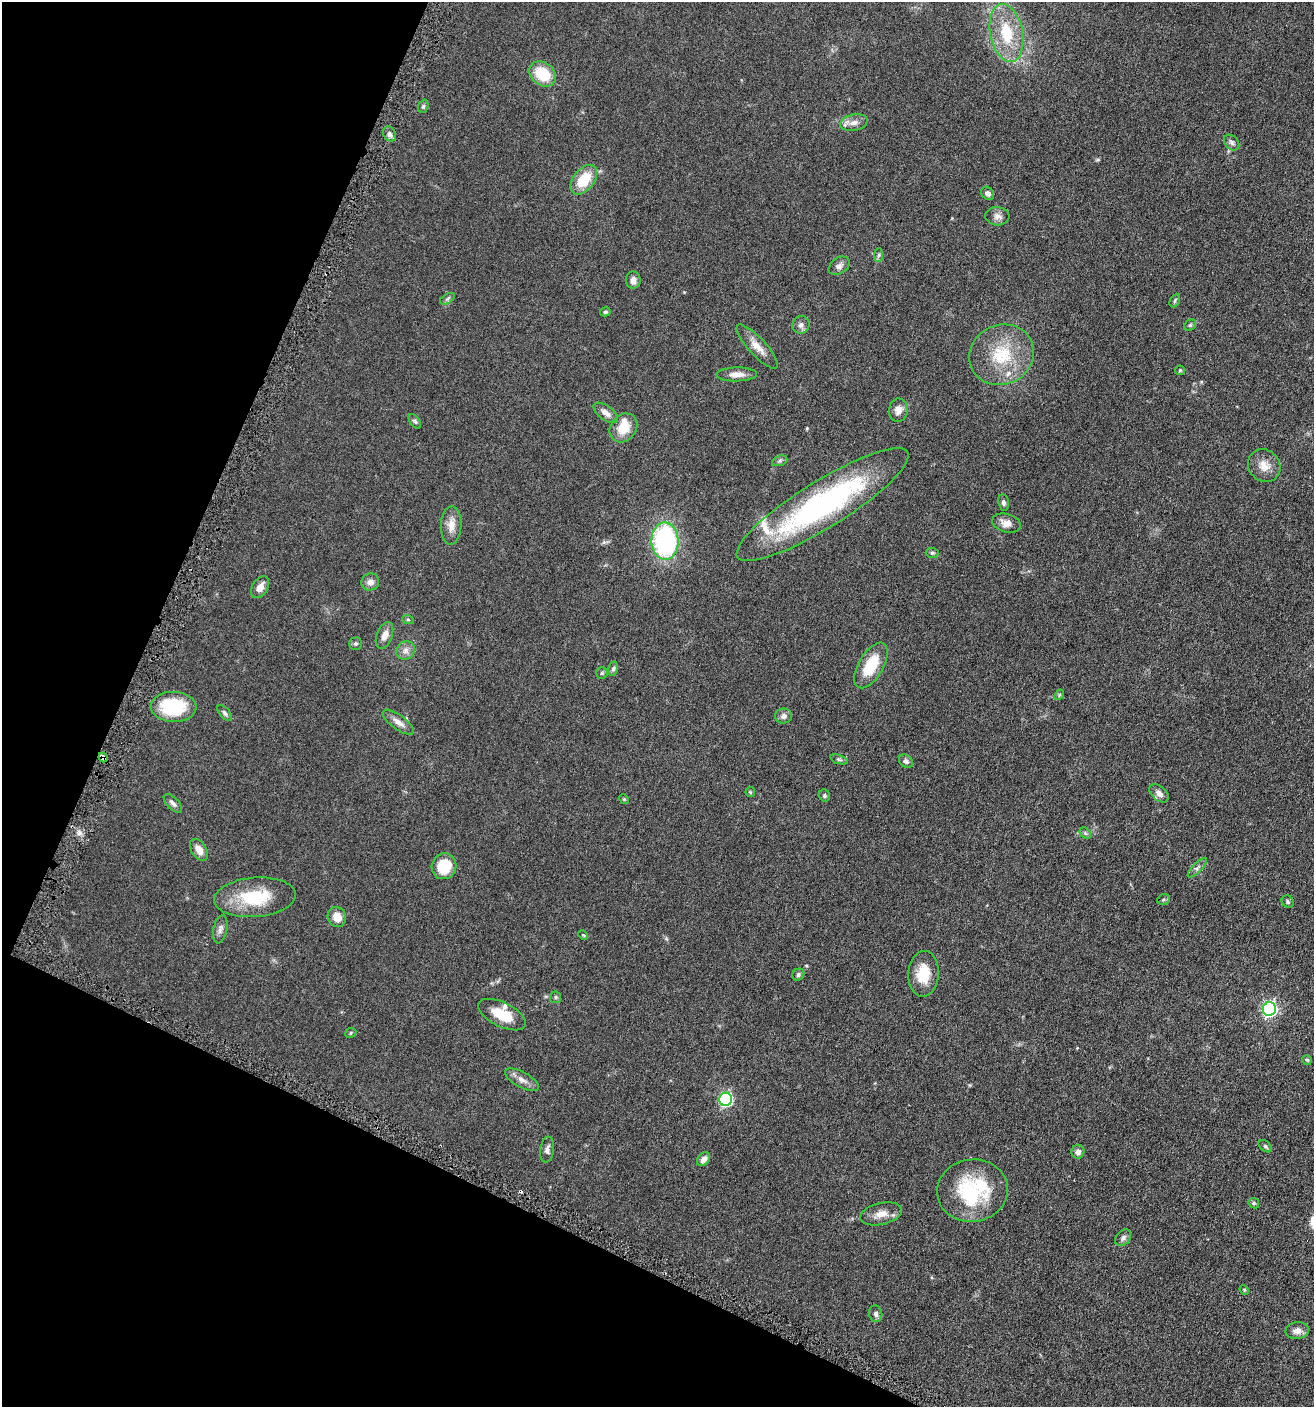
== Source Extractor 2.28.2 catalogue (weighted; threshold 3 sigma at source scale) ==
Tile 9 of 4 x 4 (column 1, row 3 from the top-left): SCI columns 139-1450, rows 1420-2824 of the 5662 x 5646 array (HDU 1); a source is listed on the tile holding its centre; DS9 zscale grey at full resolution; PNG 1316 x 1409 px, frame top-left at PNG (2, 2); each listed source drawn as its Kron ellipse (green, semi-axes under 4 px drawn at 4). Shown black and unused: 23% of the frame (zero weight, under 3 of 6 exposures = <1% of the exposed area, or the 3 px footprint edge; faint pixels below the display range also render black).
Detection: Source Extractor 2.28.2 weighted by HDU 2 'WHT'; one run over the whole footprint, this tile lists its part. Background 0.0496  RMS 0.0059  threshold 0.0241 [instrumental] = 3 sigma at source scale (4.09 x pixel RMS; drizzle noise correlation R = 1.36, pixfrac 0.8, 0.05/0.05 arcsec/px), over >= 5 px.
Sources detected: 90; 1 cosmic-ray / hot-pixel residue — neither listed nor drawn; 4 inside a brighter listed object's ellipse — not listed separately; the other 85 listed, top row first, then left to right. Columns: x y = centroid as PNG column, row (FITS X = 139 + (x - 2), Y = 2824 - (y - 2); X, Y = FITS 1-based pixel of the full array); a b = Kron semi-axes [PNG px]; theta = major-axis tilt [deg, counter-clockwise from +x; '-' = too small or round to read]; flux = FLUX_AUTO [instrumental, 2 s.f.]
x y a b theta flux
1006 33 29 16 -79 22
543 74 14 11 -38 17
423 106 7 5 68 0.82
854 123 14 8 11 3.3
390 134 8 6 -61 1.8
1232 143 9 6 -47 1.6
584 180 17 10 51 15
988 193 7 5 -48 1.7
997 216 12 9 -4 2.6
879 255 7 4 88 0.88
839 266 11 8 35 2.2
633 280 8 7 - 2.9
447 299 8 4 31 0.95
1175 301 7 4 63 0.94
605 312 5 4 - 0.86
801 325 9 8 - 2.1
1190 325 6 5 - 0.82
757 347 29 8 -47 5.8
1002 355 33 29 23 26
1180 370 5 4 - 0.55
737 374 20 7 1 4.3
898 410 12 9 83 3.5
606 413 14 7 -36 3.3
415 421 8 4 -52 0.97
623 428 15 12 51 10
780 461 8 5 20 1
1264 466 17 15 -48 6.1
1003 502 8 5 -79 1.5
822 505 100 23 32 120
1006 523 15 9 -16 4.1
451 525 19 10 88 5.4
665 541 19 13 -88 78
932 553 6 5 - 0.88
370 582 9 8 - 2.8
260 587 12 7 59 4.1
408 620 6 3 -19 0.61
384 635 14 7 69 3.7
356 644 6 6 - 1.1
406 651 10 8 46 2.7
871 665 25 12 59 18
613 669 7 5 78 1
602 673 6 6 - 0.82
1059 695 6 4 49 0.62
174 707 23 15 -2 30
225 713 9 5 -47 1.2
783 716 8 7 - 2.4
398 722 19 7 -36 4
103 757 5 4 - 5.1
839 759 9 4 -18 1
906 761 8 6 -42 1.5
750 792 5 4 - 0.59
1159 793 11 7 -42 3.1
824 796 6 5 - 1.1
624 799 5 4 - 0.55
173 803 12 6 -46 1.8
1085 833 6 5 - 0.86
199 850 12 7 -57 4.4
444 866 13 12 - 15
1197 868 13 4 45 1.7
255 897 41 19 4 26
1163 900 7 5 19 0.83
1288 902 6 5 - 0.9
337 917 10 9 - 5.8
220 929 14 6 78 2.4
583 935 5 3 - 0.49
924 974 23 15 86 12
798 975 6 5 - 1.1
556 997 6 6 - 0.97
1269 1009 7 6 - 120
502 1015 26 12 -26 12
351 1033 6 4 25 0.69
1307 1060 5 5 - 0.7
522 1080 19 7 -29 3.7
726 1099 6 6 - 81
1265 1146 7 5 -39 0.86
547 1149 13 7 83 2.1
1078 1152 7 6 - 2.3
703 1159 8 5 48 3.2
972 1191 35 31 9 42
1254 1203 5 5 - 0.67
881 1214 21 10 13 5.7
1123 1238 9 7 50 1.7
1244 1290 5 4 - 0.58
876 1314 8 6 -75 1.6
1297 1331 12 8 5 3.7
Overlapping masked pixels (flux is a lower limit): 1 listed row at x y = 103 757
Unlisted compact peaks at least as high as the median listed source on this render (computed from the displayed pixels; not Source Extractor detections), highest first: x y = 80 833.